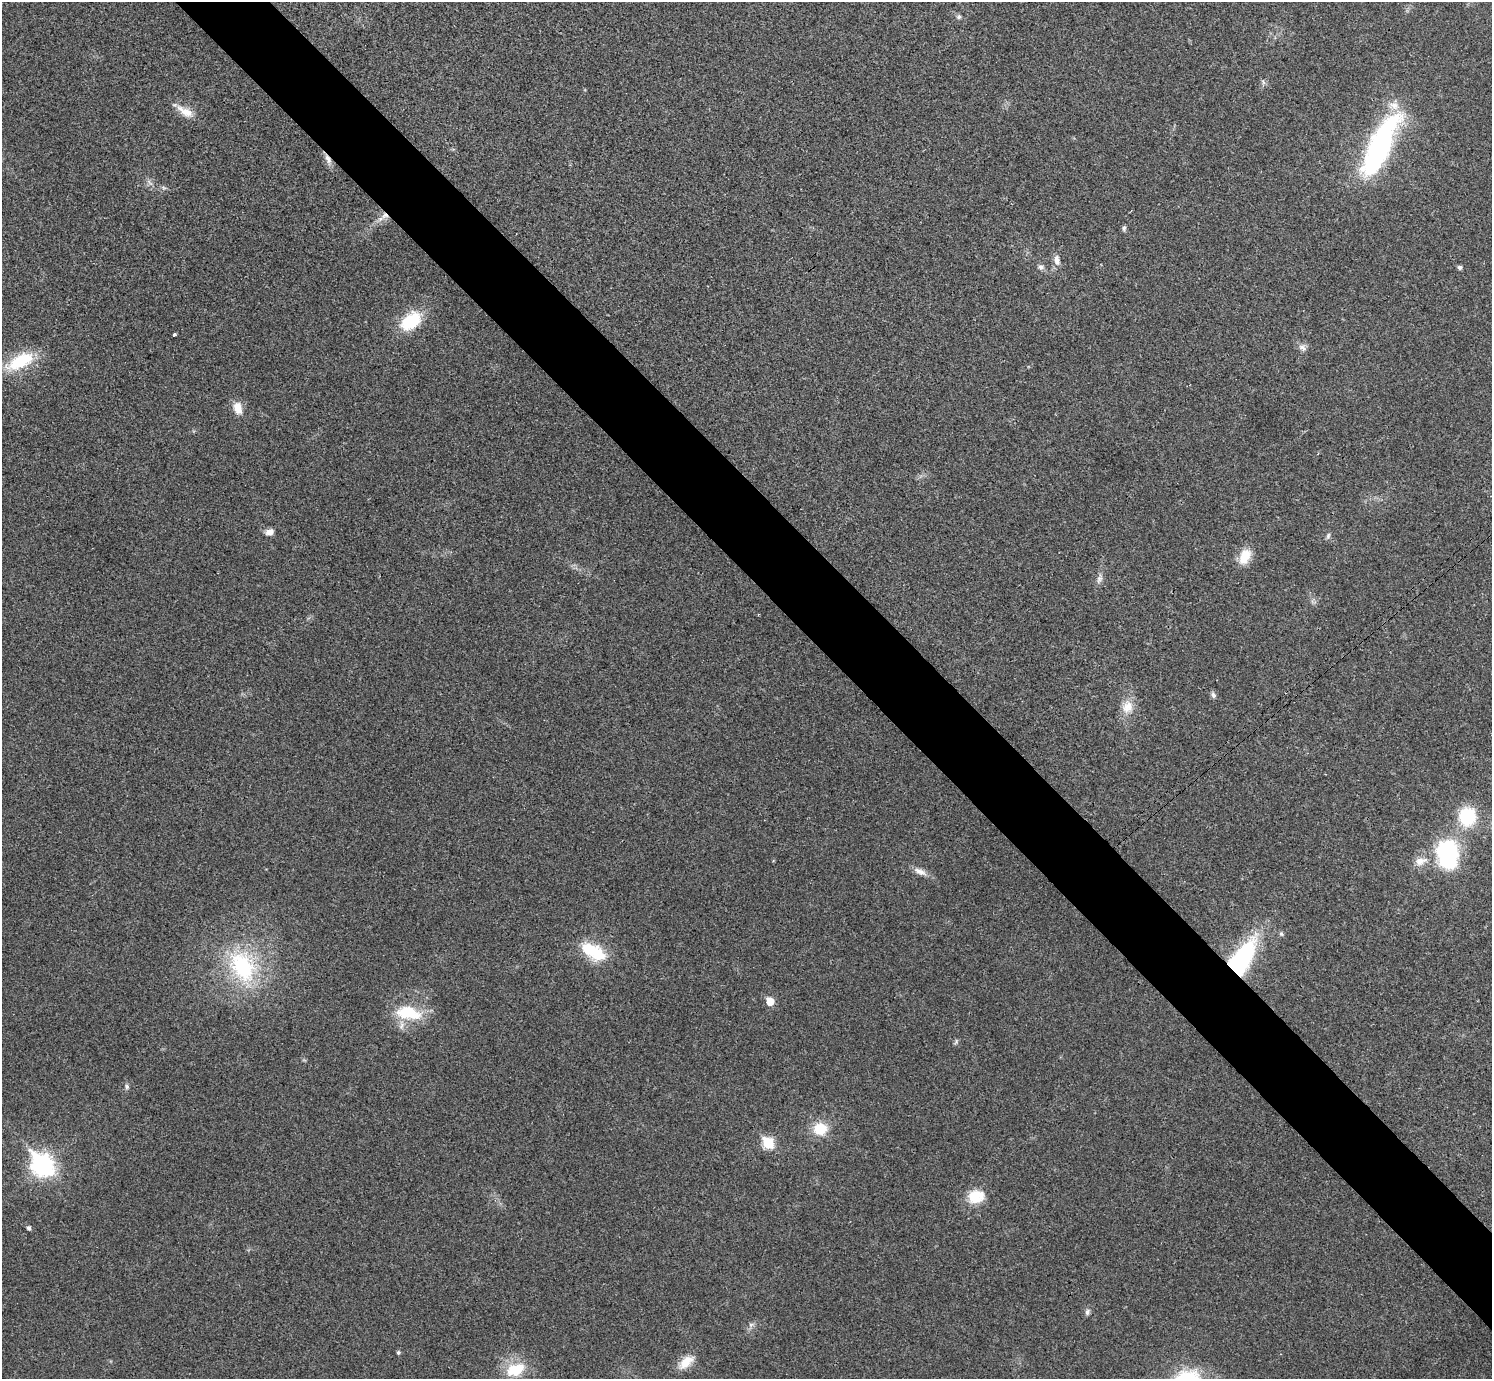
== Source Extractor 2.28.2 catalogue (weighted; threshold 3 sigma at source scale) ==
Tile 6 of 4 x 4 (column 2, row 2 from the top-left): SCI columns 1502-2991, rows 2920-4296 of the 5983 x 5981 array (HDU 1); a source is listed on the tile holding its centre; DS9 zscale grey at full resolution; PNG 1494 x 1381 px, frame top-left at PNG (2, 2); no overlay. Shown black and unused: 6% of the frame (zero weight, under 3 of 4 exposures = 1% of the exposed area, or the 3 px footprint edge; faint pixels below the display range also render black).
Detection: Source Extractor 2.28.2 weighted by HDU 2 'WHT'; one run over the whole footprint, this tile lists its part. Background 0.029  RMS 0.0049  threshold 0.022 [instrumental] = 3 sigma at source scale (4.5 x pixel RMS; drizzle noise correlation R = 1.50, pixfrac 1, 0.05/0.05 arcsec/px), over >= 5 px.
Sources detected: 46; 1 inside a brighter object's white glare — not listed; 1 inside a brighter listed object's ellipse — not listed separately; the other 44 listed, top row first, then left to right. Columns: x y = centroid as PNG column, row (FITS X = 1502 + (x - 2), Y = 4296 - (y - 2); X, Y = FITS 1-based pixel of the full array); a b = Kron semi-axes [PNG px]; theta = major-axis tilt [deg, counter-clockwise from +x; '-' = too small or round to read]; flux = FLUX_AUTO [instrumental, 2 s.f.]
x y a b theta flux
959 17 7 6 - 1.2
1263 82 8 4 -54 0.99
185 112 24 10 -31 7
1380 145 71 21 64 99
328 159 16 7 -65 3.4
150 183 12 4 -49 1.7
385 216 13 9 40 4.4
1124 228 7 5 85 1.1
1057 260 14 8 -80 3.4
1041 267 9 8 - 1.8
1459 267 4 4 - 1.4
411 321 24 15 38 25
174 334 3 3 - 5.5
1302 347 11 9 -49 2.5
20 361 35 15 28 24
238 408 15 10 -71 5.9
270 532 10 7 12 3.3
1328 536 9 5 79 1.3
1245 556 20 12 65 9.1
1099 579 15 7 71 2.6
1213 695 10 6 -71 1.4
1127 707 20 16 80 8.1
1467 816 20 19 - 26
1448 857 30 22 -78 55
1420 861 20 12 18 6.4
920 872 19 7 -25 3.8
1281 934 6 6 - 0.98
593 951 33 17 -31 21
1241 959 44 19 58 62
242 967 50 35 -66 55
770 1001 6 5 - 11
408 1013 33 17 -9 22
956 1041 8 4 64 0.91
127 1086 7 6 - 1.3
820 1129 14 12 10 14
768 1143 7 6 - 32
43 1165 10 8 -47 280
976 1196 22 17 10 11
29 1228 5 4 - 1.5
1087 1312 9 6 74 1.5
751 1325 7 6 - 1.5
398 1353 4 4 - 0.88
686 1362 22 11 40 8.3
515 1370 22 15 20 18
Overlapping masked pixels (flux is a lower limit): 3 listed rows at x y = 328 159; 385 216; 1241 959